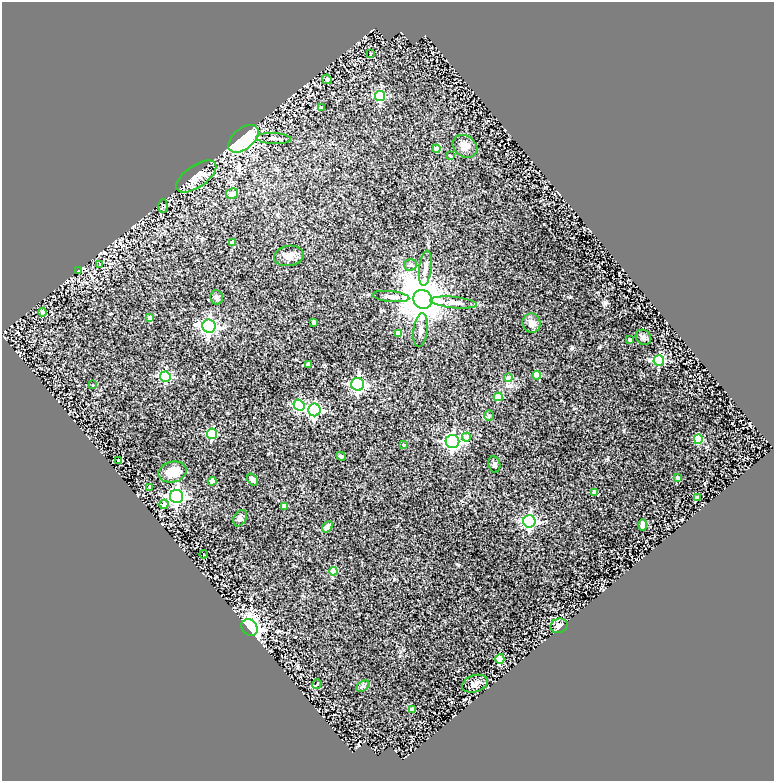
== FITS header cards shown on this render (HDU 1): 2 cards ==
NAXIS1  =                  772
NAXIS2  =                  779

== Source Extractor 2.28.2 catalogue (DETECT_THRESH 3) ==
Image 772 x 779 px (HDU 1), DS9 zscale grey, 1 PNG px = 1 image px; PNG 776 x 783 px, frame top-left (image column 1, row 779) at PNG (2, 2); each listed source drawn as its Kron ellipse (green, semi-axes under 4 px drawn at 4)
Background 0.327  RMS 0.032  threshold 0.0959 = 3 sigma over >= 5 px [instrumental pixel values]
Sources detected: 73; all 73 listed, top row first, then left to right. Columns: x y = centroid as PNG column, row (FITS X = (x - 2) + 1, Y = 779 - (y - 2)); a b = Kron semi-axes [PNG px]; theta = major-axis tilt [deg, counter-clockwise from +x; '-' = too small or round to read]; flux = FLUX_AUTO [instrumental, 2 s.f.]
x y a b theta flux
370 53 2 2 - 1.5
327 79 5 4 - 6.8
380 96 5 5 - 150
321 108 4 4 - 9.1
274 138 17 5 -3 10
243 139 18 10 40 380
465 146 13 10 -34 16
437 149 4 4 - 21
450 155 4 3 - 1.6
196 176 23 11 35 40
232 193 6 5 - 18
163 206 7 4 -88 3.4
233 242 4 4 - 21
289 256 15 10 9 17
100 265 3 2 - 1.6
411 265 6 5 - 4.8
425 268 18 6 84 12
79 271 4 3 - 2.1
217 297 7 6 - 7.8
391 297 18 5 -6 11
423 299 10 9 - 8700
454 303 23 5 -6 16
43 312 4 4 - 19
150 318 4 4 - 9.9
314 322 4 4 - 14
531 323 9 9 - 13
209 326 7 6 - 700
421 330 17 7 83 12
398 333 4 4 - 20
643 337 8 7 - 5.7
630 339 3 3 - 5.3
659 360 5 5 - 210
308 365 4 4 - 8.4
537 375 4 4 - 38
165 377 5 5 - 200
508 378 4 4 - 25
358 384 6 6 - 460
93 385 2 2 - 1.3
498 397 4 4 - 44
299 405 6 5 - 180
314 410 6 6 - 400
489 415 5 4 - 3.1
212 434 5 5 - 140
466 437 4 4 - 28
698 439 5 4 - 88
452 442 7 6 - 650
403 445 4 3 - 2.2
341 456 5 3 - 4.6
119 460 3 3 - 6.2
494 464 8 6 -78 6
173 472 14 10 13 33
678 477 4 3 - 6.3
253 480 6 4 -53 6.7
212 481 4 4 - 16
150 487 3 3 - 6
594 492 4 4 - 21
176 496 7 6 - 760
697 498 4 3 - 13
164 504 5 4 - 12
284 506 4 4 - 8.8
240 518 9 6 61 7.2
529 521 6 6 - 380
643 525 6 4 -90 31
327 527 6 4 50 11
203 554 4 2 - 1.4
333 571 4 4 - 38
559 626 9 7 21 9.1
249 627 9 7 -48 890
500 659 5 4 - 52
317 684 5 3 - 1.9
475 684 13 8 18 9.6
363 686 7 4 33 4.5
412 710 4 4 - 17